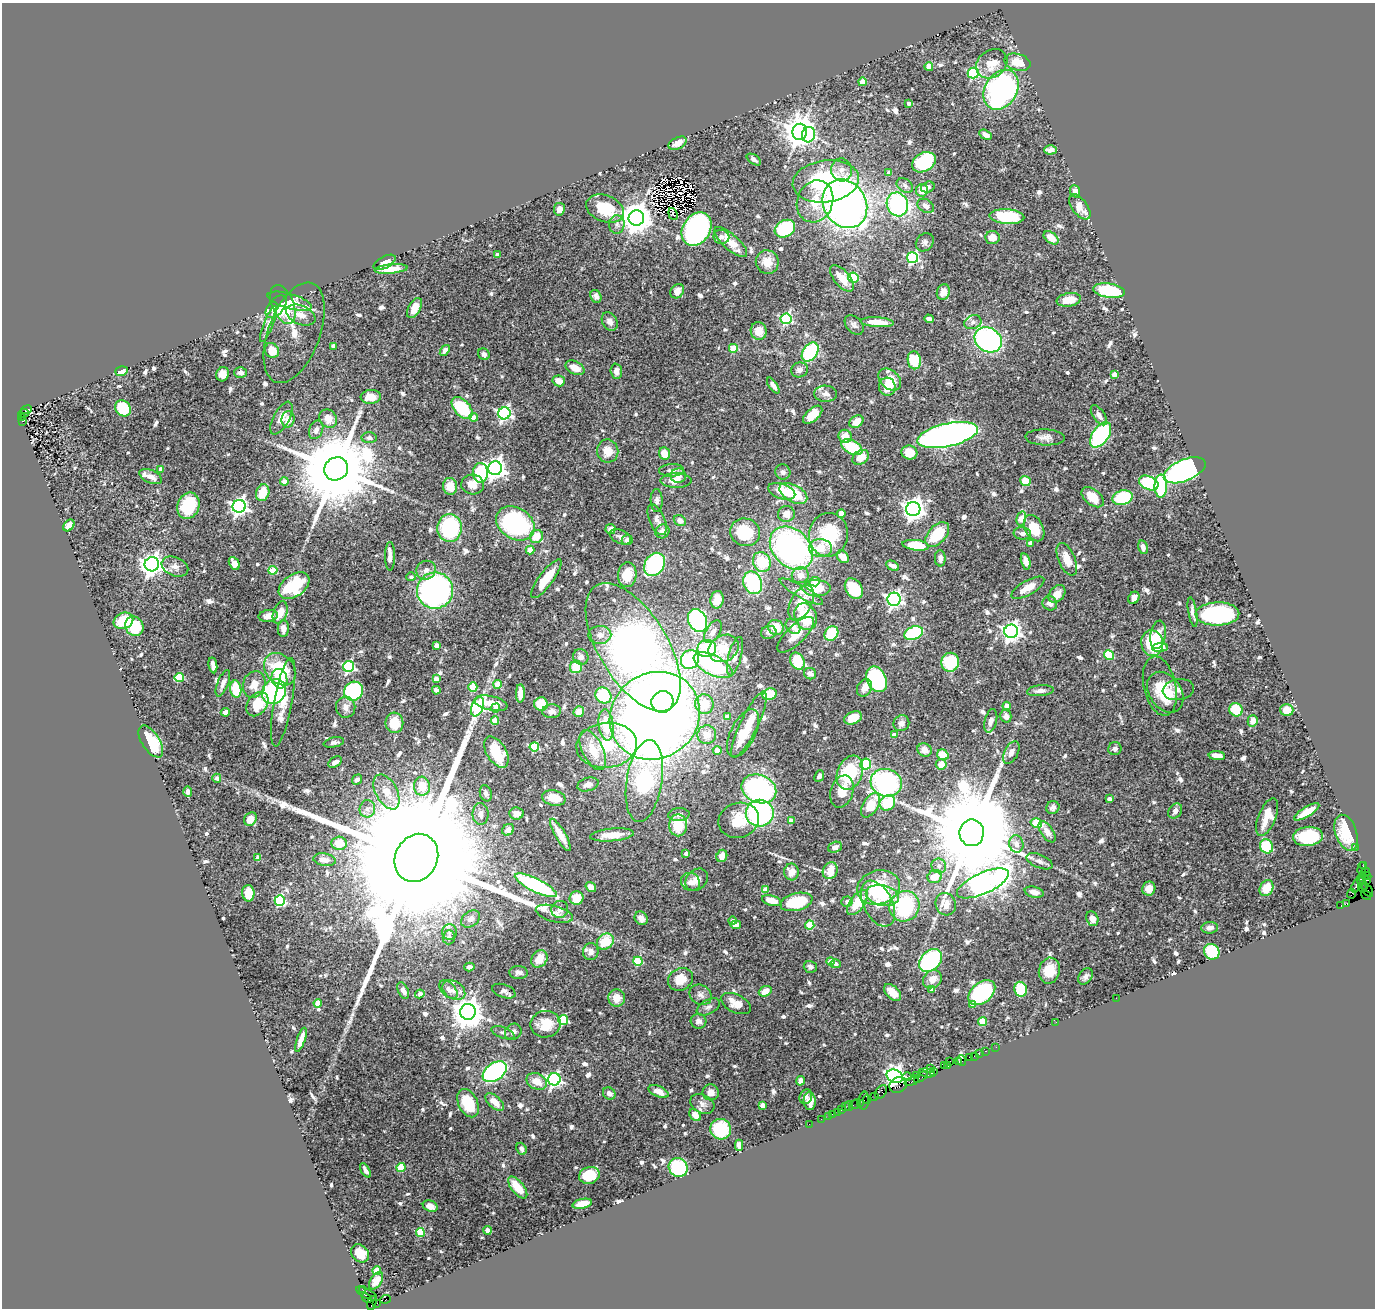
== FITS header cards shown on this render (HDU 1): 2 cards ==
NAXIS1  =                 1373
NAXIS2  =                 1306

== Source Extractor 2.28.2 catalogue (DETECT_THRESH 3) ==
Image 1373 x 1306 px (HDU 1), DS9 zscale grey, 1 PNG px = 1 image px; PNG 1377 x 1310 px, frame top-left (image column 1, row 1306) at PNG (2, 3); each listed source drawn as its Kron ellipse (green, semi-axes under 4 px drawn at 4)
Background 1.55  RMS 0.038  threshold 0.113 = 3 sigma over >= 5 px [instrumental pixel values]
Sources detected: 796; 3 with non-positive FLUX_AUTO (blend fragments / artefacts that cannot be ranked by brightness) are neither listed nor drawn; of the other 793, the 500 brightest by FLUX_AUTO listed and drawn (293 fainter detections omitted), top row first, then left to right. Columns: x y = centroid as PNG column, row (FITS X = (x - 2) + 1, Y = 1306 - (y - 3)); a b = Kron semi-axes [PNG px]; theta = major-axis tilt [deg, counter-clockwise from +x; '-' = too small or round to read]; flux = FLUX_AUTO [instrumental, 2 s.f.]
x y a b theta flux
1017 62 13 8 -15 44
992 64 17 13 37 42
929 67 4 4 - 44
973 73 5 5 - 290
862 82 4 4 - 47
1001 90 21 16 59 580
909 103 3 3 - 11
800 132 8 7 - 4600
809 135 8 6 73 260
986 135 6 4 -29 14
678 143 9 5 26 26
1051 150 6 4 2 13
754 159 8 4 -34 8.7
924 162 12 9 30 220
842 170 11 10 - 19
889 173 4 4 - 18
826 181 33 21 7 290
905 185 9 6 -34 9.8
928 187 7 5 17 9.9
922 190 6 6 - 26
1075 191 6 5 - 13
815 201 21 17 67 68
845 204 25 21 -58 1800
897 204 12 10 -72 450
926 206 9 6 -31 12
1080 207 15 7 -53 28
559 209 6 5 - 18
605 209 19 13 -22 87
673 214 6 3 -72 11
1007 217 17 7 -4 140
636 218 8 7 - 4700
617 224 9 7 84 10
697 229 18 13 59 530
785 229 11 8 30 160
721 237 8 7 - 11
992 238 7 6 - 28
1051 238 8 5 -38 29
731 242 21 7 -42 48
925 242 10 8 49 9.3
497 254 3 3 - 12
912 258 5 5 - 360
385 262 12 5 27 20
767 262 12 11 - 37
391 269 16 4 6 32
842 278 16 7 -50 40
853 278 5 5 - 140
677 291 8 6 52 16
1109 291 16 7 -8 170
943 292 8 6 69 23
596 296 7 5 -63 10
1069 300 12 6 9 36
290 301 23 7 -16 65
283 305 20 10 -68 110
276 307 13 7 49 63
415 308 11 6 61 25
301 315 15 9 -23 26
786 319 5 5 - 310
929 319 5 4 - 11
610 321 9 7 -60 15
877 322 16 5 -3 42
973 322 9 6 20 11
268 324 19 4 69 14
854 325 11 7 -46 10
759 331 9 8 - 36
294 333 53 26 70 71
988 340 14 12 -34 550
334 346 4 4 - 23
733 348 4 4 - 76
272 350 8 6 -51 39
445 351 6 4 55 11
810 352 10 7 54 270
484 354 6 5 - 9.8
914 360 9 6 -82 95
575 368 10 6 -27 29
799 370 8 7 - 13
121 371 6 5 - 22
616 371 7 6 - 14
240 373 6 5 - 9.4
223 374 7 6 - 21
1114 374 4 4 - 23
890 379 13 9 -44 52
559 381 6 5 - 26
773 385 9 4 -56 13
887 387 9 8 - 44
825 394 11 8 -1 14
371 397 10 7 6 39
123 408 8 7 - 120
462 408 13 8 -49 160
26 410 6 3 23 430
24 413 5 3 - 250
504 413 6 6 - 580
813 415 11 6 41 46
1099 415 11 5 -55 14
21 417 3 3 - 180
473 417 4 4 - 20
281 418 18 8 62 23
288 419 8 6 79 28
328 419 10 8 -55 35
23 421 3 2 - 220
856 422 7 5 35 33
316 430 9 6 66 14
948 435 31 11 13 1600
1101 435 14 8 55 420
845 436 7 6 - 32
1045 437 20 8 -3 17
369 438 7 5 0 8.6
852 447 11 6 -28 110
608 451 11 11 - 37
909 453 8 7 - 45
664 454 6 5 - 44
861 457 9 6 35 37
495 468 7 7 - 1600
161 469 4 4 - 18
336 469 12 11 - 46000
672 470 12 6 2 12
1185 470 22 10 23 830
783 472 7 7 - 10
480 473 10 7 -89 150
678 476 7 7 - 17
151 477 12 6 -24 19
676 481 15 7 0 25
1025 481 5 5 - 78
284 482 4 4 - 33
1149 483 10 6 -23 280
473 484 11 10 - 29
450 486 8 7 - 40
1161 486 11 6 89 140
782 491 14 7 -19 54
263 493 8 6 74 49
793 493 15 8 -29 99
1093 497 13 7 -39 50
1123 498 10 7 15 160
657 500 11 6 -89 9.4
188 506 13 10 69 120
239 506 6 6 - 1000
913 509 7 7 - 1700
841 513 4 4 - 33
786 514 8 8 - 24
1021 518 7 4 76 56
657 520 16 7 -67 16
680 521 6 5 - 12
515 523 20 15 -32 400
69 525 6 5 - 19
450 528 14 12 87 220
1034 528 14 9 -62 59
611 529 5 5 - 9.8
662 531 7 6 - 15
745 532 15 13 -24 100
1022 533 9 6 -5 11
937 534 15 9 47 88
828 535 22 19 83 170
536 536 7 6 - 37
620 537 11 7 -22 12
627 540 5 5 - 12
1030 543 4 4 - 20
916 545 13 5 -7 89
1143 547 7 4 -78 11
791 548 24 18 -45 720
820 548 11 9 0 50
530 550 4 4 - 70
390 556 14 5 90 14
843 557 7 5 -49 28
940 558 8 5 -87 12
1067 559 17 8 -67 38
1026 561 8 4 -75 14
762 562 10 8 -62 97
234 563 7 5 -63 21
152 564 7 7 - 1800
654 564 12 9 56 280
893 566 7 4 -26 14
175 567 14 9 -24 18
273 570 4 4 - 82
426 570 10 9 - 17
627 575 12 9 83 49
800 575 8 8 - 26
411 577 4 4 - 8.6
546 579 23 7 53 55
815 582 5 4 - 20
753 583 11 9 -67 200
294 586 17 11 36 170
816 588 14 8 -1 83
1028 588 18 7 29 31
854 589 11 8 -57 98
435 591 18 18 - 850
801 592 25 6 -29 19
1057 594 10 7 49 21
1134 598 6 5 - 13
894 599 6 6 - 860
717 600 9 6 81 27
801 603 19 10 62 48
1050 603 7 7 - 14
1192 612 15 4 -80 12
280 613 12 6 70 34
1217 614 22 11 2 390
268 616 10 6 8 16
806 617 14 11 -65 100
123 621 10 8 22 78
698 621 12 9 -65 390
134 626 10 9 - 81
776 627 8 7 - 45
793 627 8 6 -46 16
283 629 8 5 90 19
1011 631 7 6 - 1400
713 632 12 7 59 17
769 632 8 6 18 9.8
831 633 8 6 50 96
914 633 10 6 21 240
600 635 11 9 1 19
796 635 24 9 45 30
1158 635 14 8 80 29
1152 643 13 11 -82 150
437 646 4 4 - 30
633 647 72 34 -59 2000
1160 647 8 4 4 18
724 648 16 12 31 64
707 649 9 8 - 160
1109 655 5 4 - 140
735 656 20 6 75 20
581 657 8 7 - 13
690 659 10 8 49 200
797 661 9 7 -63 100
950 662 9 9 - 110
213 665 8 4 -81 13
713 665 21 9 -27 280
349 666 5 5 - 360
576 667 6 6 - 55
280 669 18 14 -46 140
810 674 6 5 - 11
179 677 5 4 - 100
279 679 10 7 -73 29
436 679 4 4 - 35
877 679 13 9 -64 310
223 683 14 5 68 15
254 684 13 11 70 38
498 684 4 4 - 49
1160 686 30 16 -77 74
473 687 4 4 - 93
865 688 9 7 61 20
236 689 8 5 -82 81
436 690 4 4 - 12
1178 690 16 10 8 12
354 691 10 9 - 320
1040 691 13 5 5 14
274 692 13 11 51 390
1165 692 22 16 -56 79
520 693 9 4 89 32
770 694 7 5 22 72
603 695 8 7 - 86
283 702 45 9 80 55
662 702 11 10 - 330
491 703 17 7 -13 56
257 704 13 9 53 77
541 704 7 7 - 70
704 704 10 9 - 57
1007 706 4 4 - 30
346 707 10 9 - 19
477 707 10 6 70 470
496 708 4 4 - 18
1236 710 7 6 - 87
1287 710 6 6 - 38
551 711 9 7 3 14
225 712 4 4 - 23
579 712 5 5 - 11
655 716 46 42 36 3200
1006 716 6 5 - 11
727 717 4 4 - 25
853 718 9 6 23 50
495 721 4 4 - 48
991 721 12 6 76 16
1253 721 5 5 - 20
394 723 10 9 - 69
901 723 8 7 - 12
749 724 36 8 64 61
606 725 16 7 -83 68
743 733 26 12 63 65
707 735 9 9 - 27
894 735 4 4 - 24
151 741 18 8 -57 84
334 742 10 5 11 8.6
607 745 30 22 6 130
534 747 5 4 - 140
1115 749 7 6 - 9
593 750 21 10 -64 60
717 750 4 4 - 41
925 750 7 6 - 20
496 752 17 9 -58 110
1011 752 12 6 63 17
943 755 6 5 - 45
1217 756 8 4 -6 22
335 762 7 5 33 13
866 764 6 5 - 170
941 764 5 5 - 24
850 773 17 12 69 170
819 776 6 4 66 10
217 778 4 4 - 10
357 780 5 4 - 8.7
644 781 41 17 81 470
886 783 16 13 -15 530
588 784 11 6 14 19
422 786 9 8 - 48
759 789 18 13 -23 470
842 791 16 11 73 42
188 792 5 4 - 10
386 792 19 11 -62 41
486 793 8 6 -73 10
554 798 12 7 -13 46
1109 799 4 3 - 13
887 803 8 7 - 90
870 805 13 7 59 57
1053 808 7 6 - 9.2
367 809 8 7 - 13
1175 811 8 6 55 14
1307 812 14 5 32 37
516 813 7 6 - 22
760 813 14 13 - 400
481 814 11 8 -88 16
679 814 10 6 3 11
1267 817 20 8 68 45
250 819 7 5 55 23
739 820 20 17 18 69
791 821 4 4 - 21
1036 823 6 4 -17 96
678 825 11 9 -89 64
508 830 6 5 - 17
1047 832 12 6 -56 17
972 833 13 12 - 78000
1346 833 19 10 -71 71
560 835 18 5 -60 31
612 835 22 6 5 39
1308 836 15 9 6 150
339 843 7 6 - 46
1016 844 9 7 -77 16
1266 846 7 6 - 110
835 847 7 5 19 9.6
1356 847 2 2 - 30
686 853 4 3 - 12
722 856 6 5 - 24
258 858 4 4 - 36
416 858 25 21 63 250000
325 860 11 6 -9 22
1040 861 14 6 -22 12
1363 865 3 3 - 110
939 866 7 7 - 12
1362 869 7 2 89 130
830 871 9 7 63 49
791 872 8 7 - 24
1366 872 4 2 - 160
1366 876 5 3 - 120
935 877 7 6 - 36
1361 879 3 2 - 120
697 880 12 9 44 21
1367 880 4 2 - 98
690 882 10 9 - 14
983 883 28 10 24 2700
1363 883 7 2 -59 140
536 885 23 6 -26 370
1356 886 7 4 69 530
591 887 6 4 -35 25
878 887 22 17 16 140
1267 888 8 6 61 43
1363 888 4 3 - 95
1149 889 7 6 - 30
765 890 4 4 - 29
1368 890 7 4 -54 40
1034 892 9 5 -13 20
248 893 8 6 -88 53
1352 894 5 2 - 110
882 895 17 10 -12 69
1366 895 6 3 -52 110
576 898 7 6 - 50
280 900 5 5 - 240
772 901 10 5 -16 39
796 902 16 8 14 130
847 902 6 5 - 10
857 902 14 7 54 78
878 904 25 14 -63 49
946 904 11 10 - 31
1347 904 4 3 - 180
904 906 16 14 54 230
1341 906 3 2 - 65
560 909 8 8 - 12
554 914 19 8 -15 20
641 918 7 6 - 18
470 919 10 7 38 14
1092 919 8 6 -67 19
733 921 4 4 - 14
736 925 5 4 - 14
810 925 4 4 - 100
1210 928 8 5 7 10
449 932 8 7 - 12
449 937 7 6 - 10
605 942 9 7 43 73
591 952 8 7 - 16
1212 952 8 7 - 120
539 959 9 7 54 42
638 961 5 4 - 120
830 961 4 4 - 36
930 961 13 9 45 280
836 964 5 4 - 8.8
469 967 5 4 - 13
810 967 6 5 - 10
1049 971 13 10 77 44
519 972 9 6 -4 11
1085 976 9 6 57 9.4
680 979 13 10 30 44
932 979 10 8 38 26
448 989 11 6 -45 12
932 989 4 4 - 19
1021 989 7 6 - 110
403 990 9 5 -65 12
454 990 12 8 -30 21
504 991 12 6 -20 9.7
765 991 7 5 26 24
892 992 10 6 -44 32
982 993 15 10 40 200
420 994 4 4 - 16
701 995 12 9 -33 14
617 998 8 8 - 30
1116 998 2 2 - 15
318 1003 4 4 - 49
736 1003 16 9 -26 33
973 1005 4 4 - 24
708 1007 13 7 28 11
468 1012 8 7 - 4200
563 1020 5 5 - 160
698 1021 8 7 - 9.3
983 1022 4 4 - 62
1056 1022 2 2 - 24
546 1024 15 13 10 63
513 1032 9 7 40 12
503 1033 12 5 -20 9.1
301 1040 12 4 71 20
996 1047 2 2 - 42
985 1051 3 2 - 96
979 1053 3 2 - 93
974 1056 2 2 - 93
969 1057 2 2 - 63
950 1061 2 2 - 43
959 1061 4 3 - 99
961 1061 5 3 - 120
944 1066 2 2 - 50
948 1066 3 2 - 110
930 1068 4 3 - 65
934 1071 4 3 - 110
495 1072 13 8 34 450
927 1073 8 4 -11 590
895 1076 8 6 -25 1600
916 1076 3 2 - 66
907 1077 5 3 - 300
921 1077 8 3 33 220
554 1079 6 6 - 560
537 1081 10 8 -25 35
800 1081 5 4 - 10
912 1081 7 3 18 410
898 1085 9 7 28 1100
659 1092 10 5 -23 25
711 1092 8 8 - 19
881 1092 7 5 55 300
609 1093 6 5 - 15
875 1096 2 2 - 52
806 1097 7 6 - 9.3
867 1100 4 2 - 280
810 1101 9 6 -84 19
864 1101 9 5 86 320
495 1102 11 6 -41 29
468 1103 15 9 -63 70
860 1103 2 2 - 90
702 1104 13 9 -27 14
855 1104 6 3 29 170
763 1105 4 4 - 25
845 1106 2 2 - 32
849 1106 4 2 - 47
842 1110 4 3 - 190
838 1112 3 2 - 67
832 1114 3 2 - 76
695 1115 7 5 -44 20
828 1116 2 2 - 17
821 1119 2 2 - 25
809 1124 2 2 - 19
721 1129 10 10 - 120
739 1145 5 4 - 14
521 1149 6 5 - 11
401 1167 4 4 - 93
678 1167 10 9 - 150
365 1170 8 3 -60 9.6
589 1175 10 8 15 76
518 1187 13 6 -51 48
582 1204 10 5 14 41
430 1206 7 5 -22 20
487 1230 4 4 - 23
420 1232 4 4 - 110
360 1253 10 8 -47 35
377 1271 4 4 - 64
376 1281 10 5 55 19
362 1289 3 2 - 74
367 1293 12 4 -28 470
367 1298 5 3 - 400
386 1299 5 3 - 580
372 1303 7 3 73 240
377 1303 3 2 - 17
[293 fainter detections neither listed nor drawn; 3 non-positive-flux detections neither listed nor drawn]